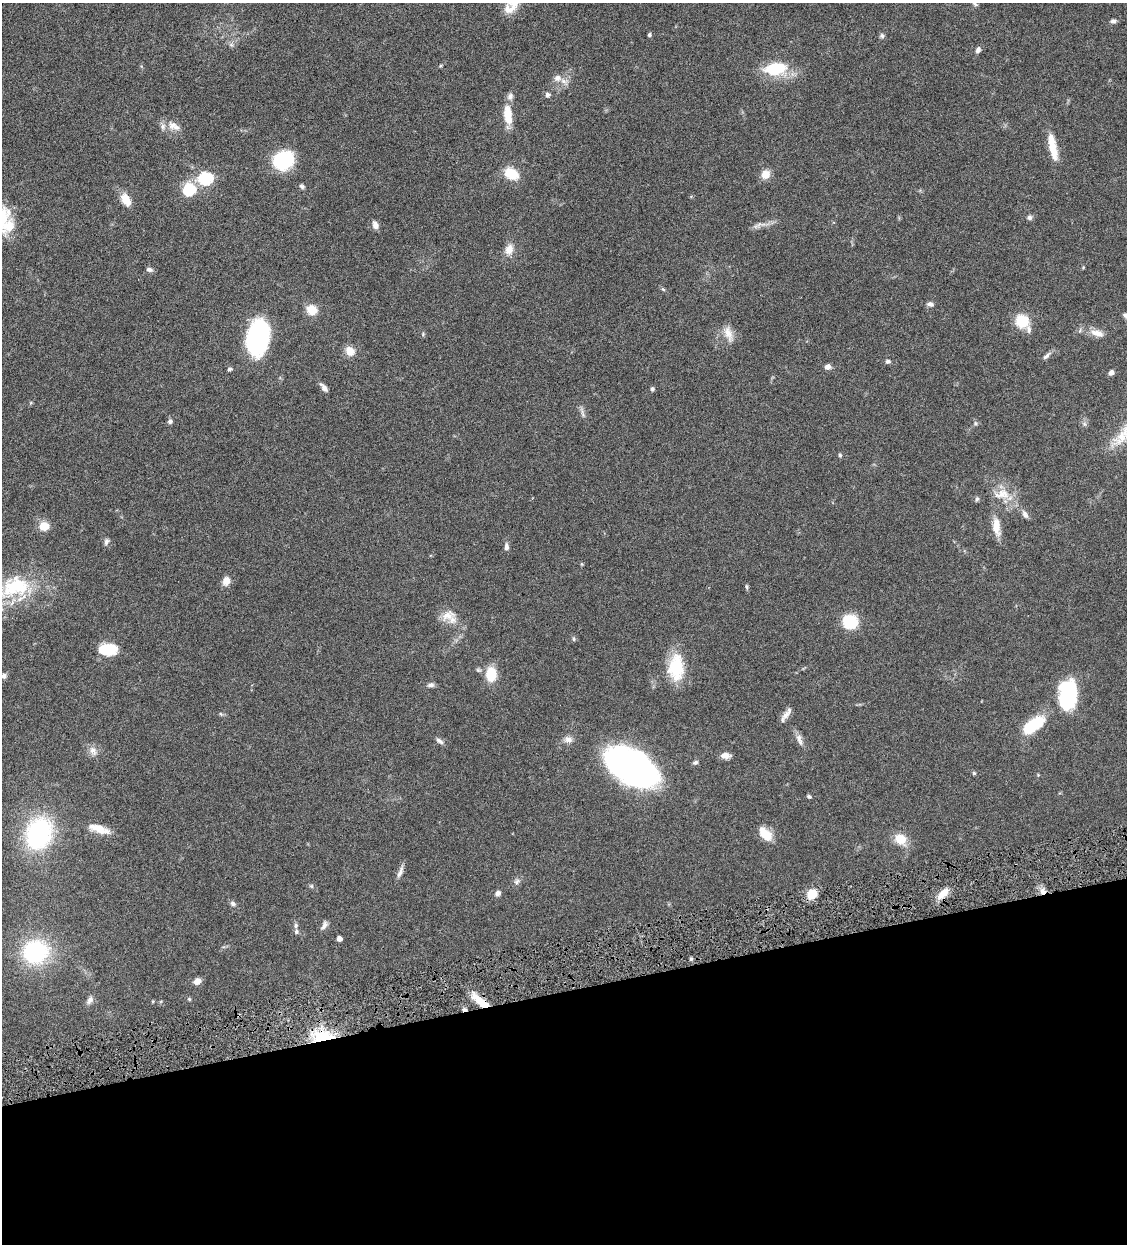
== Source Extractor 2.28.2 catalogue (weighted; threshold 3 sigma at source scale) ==
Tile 14 of 4 x 4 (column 2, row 4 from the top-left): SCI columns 1389-2513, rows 3-1244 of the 4910 x 4972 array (HDU 1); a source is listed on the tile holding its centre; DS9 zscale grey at full resolution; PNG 1129 x 1246 px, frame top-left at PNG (2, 3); no overlay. Shown black and unused: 20% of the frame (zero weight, under 4 of 8 exposures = <1% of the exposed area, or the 3 px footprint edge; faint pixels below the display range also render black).
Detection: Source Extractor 2.28.2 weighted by HDU 2 'WHT'; one run over the whole footprint, this tile lists its part. Background 0.0431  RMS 0.0036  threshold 0.0146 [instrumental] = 3 sigma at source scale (4.09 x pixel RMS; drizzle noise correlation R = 1.36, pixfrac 0.8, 0.05/0.05 arcsec/px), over >= 5 px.
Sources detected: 113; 1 inside a brighter object's white glare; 1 cosmic-ray / hot-pixel residue — not listed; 8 inside a brighter listed object's ellipse — not listed separately; the other 103 listed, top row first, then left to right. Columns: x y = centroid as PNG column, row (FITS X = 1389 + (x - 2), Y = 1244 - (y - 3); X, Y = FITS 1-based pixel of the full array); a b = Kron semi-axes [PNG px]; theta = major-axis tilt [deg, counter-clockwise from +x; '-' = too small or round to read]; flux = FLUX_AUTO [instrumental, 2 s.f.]
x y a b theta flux
514 3 21 16 68 5.7
974 3 9 5 -47 0.74
1113 21 8 6 6 0.91
649 35 4 4 - 0.65
882 36 7 6 - 0.7
231 45 7 5 -29 0.75
978 50 7 5 65 1.2
440 66 5 4 - 0.36
776 69 24 13 5 15
564 81 10 8 -48 1.8
547 95 6 5 - 0.93
508 114 22 9 -84 6.7
174 126 20 10 -26 3.1
1053 147 33 8 -78 6.7
283 160 22 19 26 16
511 174 12 9 -30 9
766 174 10 9 - 3.4
205 178 7 6 - 47
302 186 7 5 -33 0.73
189 189 11 11 - 12
126 200 15 9 -61 4.6
1030 217 7 6 - 0.86
2 218 34 17 -90 11
375 225 10 7 -69 1.7
755 226 11 5 21 1.2
509 249 14 10 74 3.2
149 269 8 6 -7 1
663 289 7 4 -44 0.49
930 304 8 6 -14 1
312 310 10 9 - 5.5
1022 321 15 14 - 8.1
1097 333 20 9 -16 3.2
423 334 6 4 51 0.42
728 334 22 10 -72 3.3
255 342 33 20 87 39
350 351 9 8 - 4
1047 356 13 5 43 1.2
888 361 7 5 -3 0.72
828 367 7 6 - 1.4
230 369 5 4 - 0.87
1111 372 6 5 - 1.2
324 387 13 5 -51 1.4
652 389 5 4 - 0.65
582 413 18 3 -73 1
170 421 6 5 - 0.81
975 423 7 5 21 0.62
1084 424 7 5 -45 0.74
840 455 6 4 -88 0.51
1002 494 25 15 4 6.3
977 499 7 4 79 0.6
1025 514 13 6 -61 1.3
43 526 10 8 10 4.7
996 526 24 9 -84 4.7
106 542 9 6 77 1
506 547 9 6 -85 1.1
582 564 6 3 -71 0.3
226 581 11 8 75 2.5
746 586 6 4 -74 0.5
16 587 54 26 16 25
447 616 23 12 23 4.2
850 622 15 15 - 11
573 639 6 5 - 0.55
108 649 17 10 3 11
676 667 32 19 89 13
491 674 15 11 86 7.5
4 676 7 6 - 1
431 685 9 6 4 1
1068 695 29 17 85 25
221 714 6 4 -45 0.41
786 714 17 6 56 2
1033 725 29 12 34 14
568 739 12 9 4 1.9
799 739 17 7 -72 1.9
440 741 11 6 -34 1.1
93 751 14 10 -70 2.2
725 755 10 6 -4 2.2
695 762 7 5 20 0.82
632 767 42 24 -32 150
974 773 5 5 - 0.43
809 797 5 4 - 0.61
99 829 28 9 -18 4.8
39 833 27 21 69 50
765 834 17 10 -46 5.6
900 839 14 12 -30 5.6
400 872 19 6 70 1.6
517 882 10 7 34 1.1
311 886 5 5 - 0.5
1043 891 8 7 - 1.8
498 893 6 5 - 1.2
812 894 12 10 54 5
943 894 17 8 43 3.7
233 903 8 6 -33 0.91
296 925 7 5 78 0.8
324 925 12 6 58 1.4
339 939 4 4 - 2
35 952 23 21 11 34
691 959 5 4 - 0.48
197 981 7 6 - 2.5
189 999 5 4 - 0.39
90 1000 12 7 58 1.5
153 1001 4 3 - 0.35
480 1001 24 8 -40 6.4
322 1037 15 9 3 30
Overlapping masked pixels (flux is a lower limit): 3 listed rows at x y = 1043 891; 480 1001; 322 1037
Isophote crosses this tile's border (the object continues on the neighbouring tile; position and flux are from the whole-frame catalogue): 4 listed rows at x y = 514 3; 974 3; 2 218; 16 587